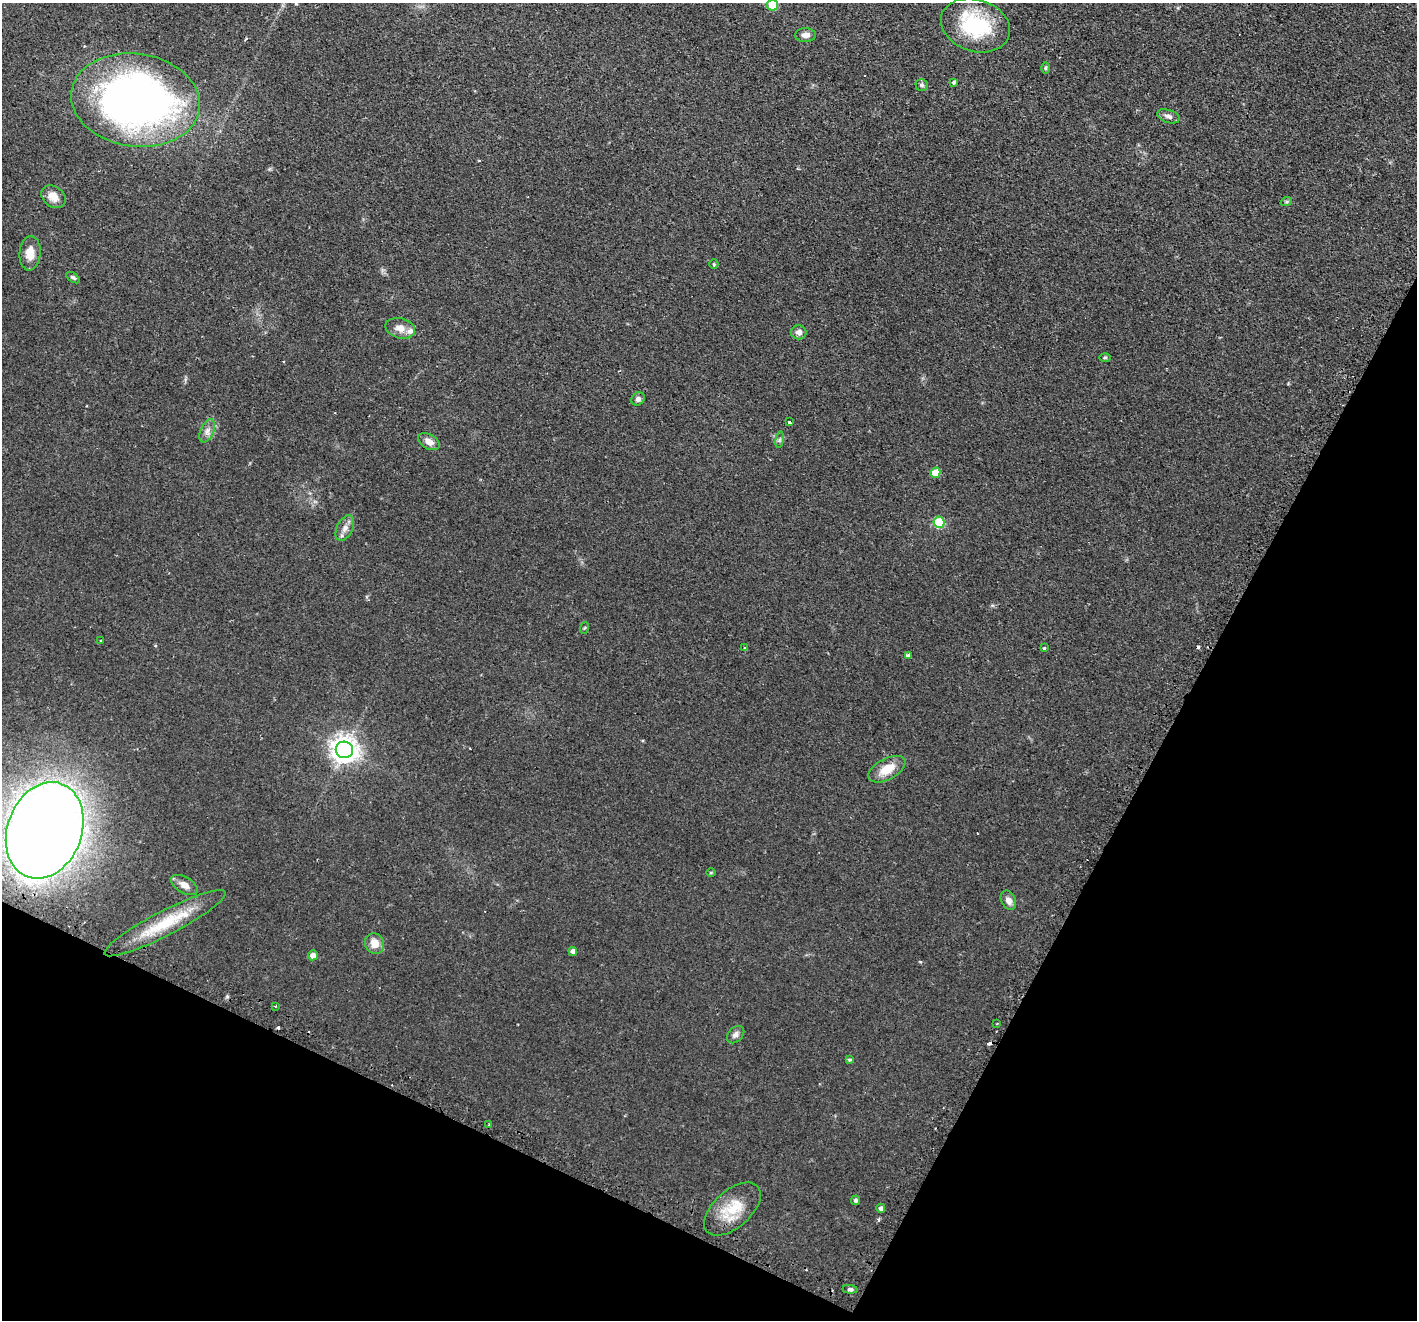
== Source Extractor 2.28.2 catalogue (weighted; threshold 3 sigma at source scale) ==
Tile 15 of 4 x 4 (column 3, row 4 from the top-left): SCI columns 2873-4287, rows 175-1492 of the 5744 x 5759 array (HDU 1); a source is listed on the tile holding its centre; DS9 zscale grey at full resolution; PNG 1419 x 1322 px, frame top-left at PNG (2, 3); each listed source drawn as its Kron ellipse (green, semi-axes under 4 px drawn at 4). Shown black and unused: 26% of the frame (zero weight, under 2 of 3 exposures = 4% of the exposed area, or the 3 px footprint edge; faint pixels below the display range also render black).
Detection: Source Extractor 2.28.2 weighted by HDU 2 'WHT'; one run over the whole footprint, this tile lists its part. Background 0.0598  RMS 0.006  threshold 0.0269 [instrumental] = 3 sigma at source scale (4.5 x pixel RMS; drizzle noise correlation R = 1.50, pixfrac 1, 0.05/0.05 arcsec/px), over >= 5 px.
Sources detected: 54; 4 cosmic-ray / hot-pixel residue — neither listed nor drawn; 2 inside a brighter listed object's ellipse — not listed separately; the other 48 listed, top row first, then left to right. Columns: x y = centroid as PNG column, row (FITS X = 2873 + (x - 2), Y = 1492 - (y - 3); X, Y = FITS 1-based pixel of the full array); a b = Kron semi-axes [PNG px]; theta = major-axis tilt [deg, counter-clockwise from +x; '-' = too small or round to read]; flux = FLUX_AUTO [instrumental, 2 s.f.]
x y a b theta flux
772 5 5 5 - 17
975 25 35 26 -18 42
805 35 11 7 1 3.1
1045 68 6 4 89 0.75
954 82 4 4 - 0.98
921 85 6 6 - 1.3
135 100 65 46 -8 320
1168 116 11 6 -19 2.5
53 197 13 10 -39 6.1
1286 202 6 4 19 0.72
30 253 17 10 85 6.6
714 264 5 4 - 0.64
73 278 8 4 -35 1
400 328 15 10 -14 4.8
799 332 8 7 - 2.9
1105 357 6 4 0 0.73
638 399 7 6 - 2
789 422 3 3 - 0.72
207 431 12 6 66 3.1
780 440 8 4 81 1.1
429 442 11 7 -30 4
935 473 5 5 - 11
939 522 5 5 - 30
345 528 13 8 64 4.1
584 628 6 3 70 0.62
101 640 3 2 - 0.49
744 648 4 3 - 0.51
1044 648 3 3 - 0.76
908 656 4 3 - 2.2
344 750 8 8 - 600
887 769 20 10 28 10
45 830 49 37 69 1400
711 872 5 3 - 0.58
184 885 15 8 -30 4.2
1008 900 10 7 -63 3.3
165 923 68 12 27 27
375 944 10 9 - 6.7
573 951 4 4 - 2.8
313 955 5 5 - 3.8
275 1006 2 2 - 0.62
997 1024 3 2 - 0.74
736 1035 10 7 45 2.3
849 1060 4 3 - 1.1
488 1125 3 2 - 0.54
855 1200 5 4 - 1.3
881 1208 4 4 - 1.8
732 1209 34 18 41 19
850 1289 7 4 -5 1.1
Isophote crosses this tile's border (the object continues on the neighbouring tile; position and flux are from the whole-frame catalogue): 1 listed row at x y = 772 5